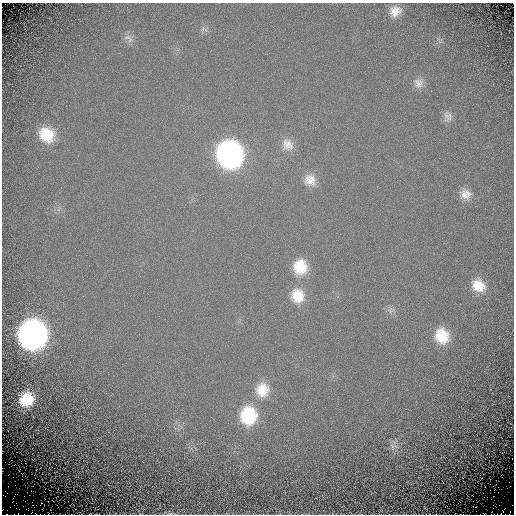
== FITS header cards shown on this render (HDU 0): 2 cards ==
NAXIS1  =                  512 / Required FITS header
NAXIS2  =                  512 / Required FITS header

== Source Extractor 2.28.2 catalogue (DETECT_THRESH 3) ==
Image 512 x 512 px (HDU 0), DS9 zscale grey, 1 PNG px = 1 image px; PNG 516 x 516 px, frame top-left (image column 1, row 512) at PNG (2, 3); no overlay
Background 0.257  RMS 0.69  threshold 2.08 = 3 sigma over >= 5 px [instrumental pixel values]
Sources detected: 21; all 21 listed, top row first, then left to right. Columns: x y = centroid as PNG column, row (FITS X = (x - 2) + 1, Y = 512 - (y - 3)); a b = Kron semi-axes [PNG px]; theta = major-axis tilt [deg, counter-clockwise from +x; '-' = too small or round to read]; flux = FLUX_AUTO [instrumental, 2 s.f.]
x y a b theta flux
395 11 14 12 40 550
203 29 7 4 71 95
128 38 16 9 -37 270
418 83 14 13 - 400
446 116 15 9 -81 310
47 135 19 16 -41 1500
288 144 17 15 -40 590
230 154 18 16 -73 20000
310 180 17 15 -51 650
465 194 15 13 -2 520
300 267 17 16 - 1400
478 285 18 15 -35 950
297 296 18 16 -75 1100
391 310 9 7 37 200
33 334 19 18 - 27000
442 336 19 16 -66 1500
262 390 19 17 84 1100
26 399 13 12 - 1500
248 416 20 17 89 2500
392 447 11 5 -67 200
171 513 13 4 3 130
At the frame edge (FLAGS 8, measured only in part): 1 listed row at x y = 171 513